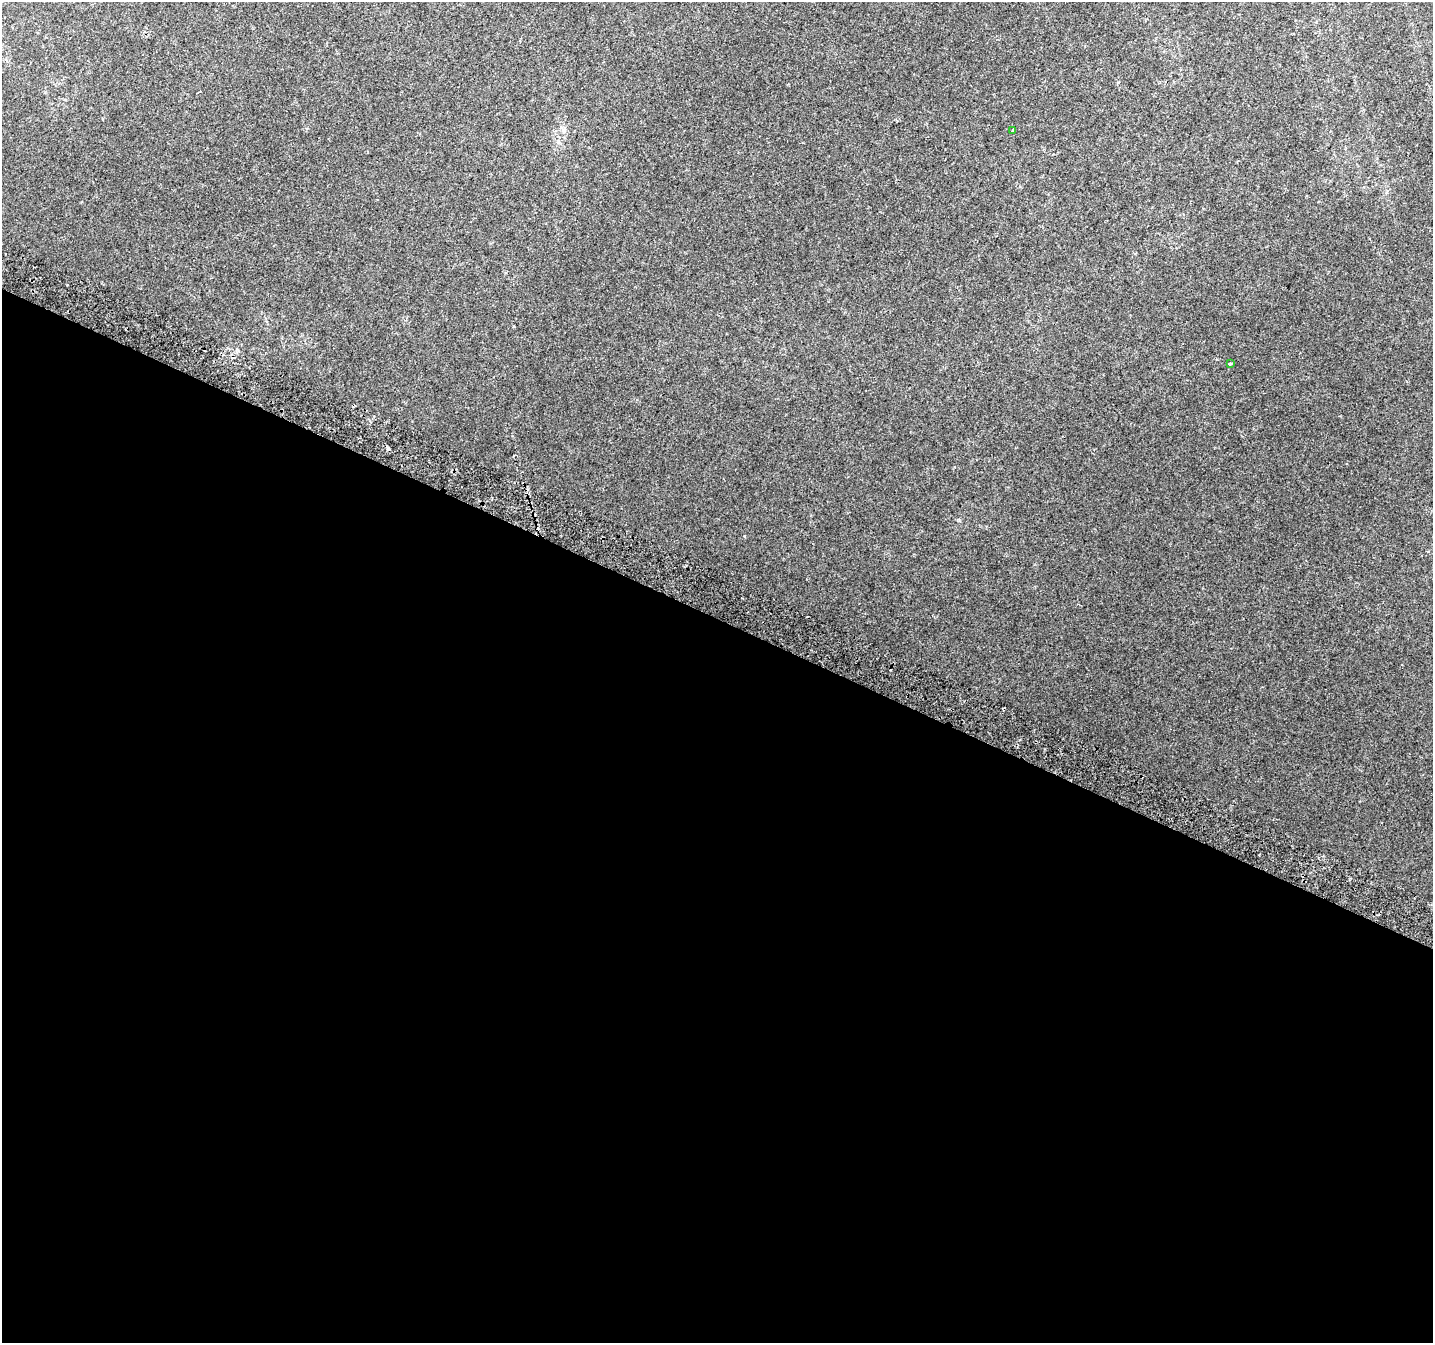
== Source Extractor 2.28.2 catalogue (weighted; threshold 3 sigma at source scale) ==
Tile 14 of 4 x 4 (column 2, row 4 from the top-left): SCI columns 1460-2890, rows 307-1647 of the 5773 x 5911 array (HDU 1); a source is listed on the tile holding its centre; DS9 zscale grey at full resolution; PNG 1435 x 1345 px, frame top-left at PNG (2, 2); each listed source drawn as its Kron ellipse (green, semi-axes under 4 px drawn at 4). Shown black and unused: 54% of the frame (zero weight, under 2 of 3 exposures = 2% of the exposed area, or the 3 px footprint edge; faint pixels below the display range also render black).
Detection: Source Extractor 2.28.2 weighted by HDU 2 'WHT'; one run over the whole footprint, this tile lists its part. Background 0.0321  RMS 0.01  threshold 0.046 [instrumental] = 3 sigma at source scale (4.5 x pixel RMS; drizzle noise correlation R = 1.50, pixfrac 1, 0.0396/0.0396 arcsec/px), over >= 5 px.
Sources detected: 4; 2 cosmic-ray / hot-pixel residue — neither listed nor drawn; the other 2 listed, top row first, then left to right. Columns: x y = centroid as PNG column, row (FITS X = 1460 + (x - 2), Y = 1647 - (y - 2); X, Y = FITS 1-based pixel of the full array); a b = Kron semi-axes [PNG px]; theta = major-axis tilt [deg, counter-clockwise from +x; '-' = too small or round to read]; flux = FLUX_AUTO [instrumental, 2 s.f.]
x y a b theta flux
1012 130 4 3 - 1.2
1230 363 4 3 - 2.7